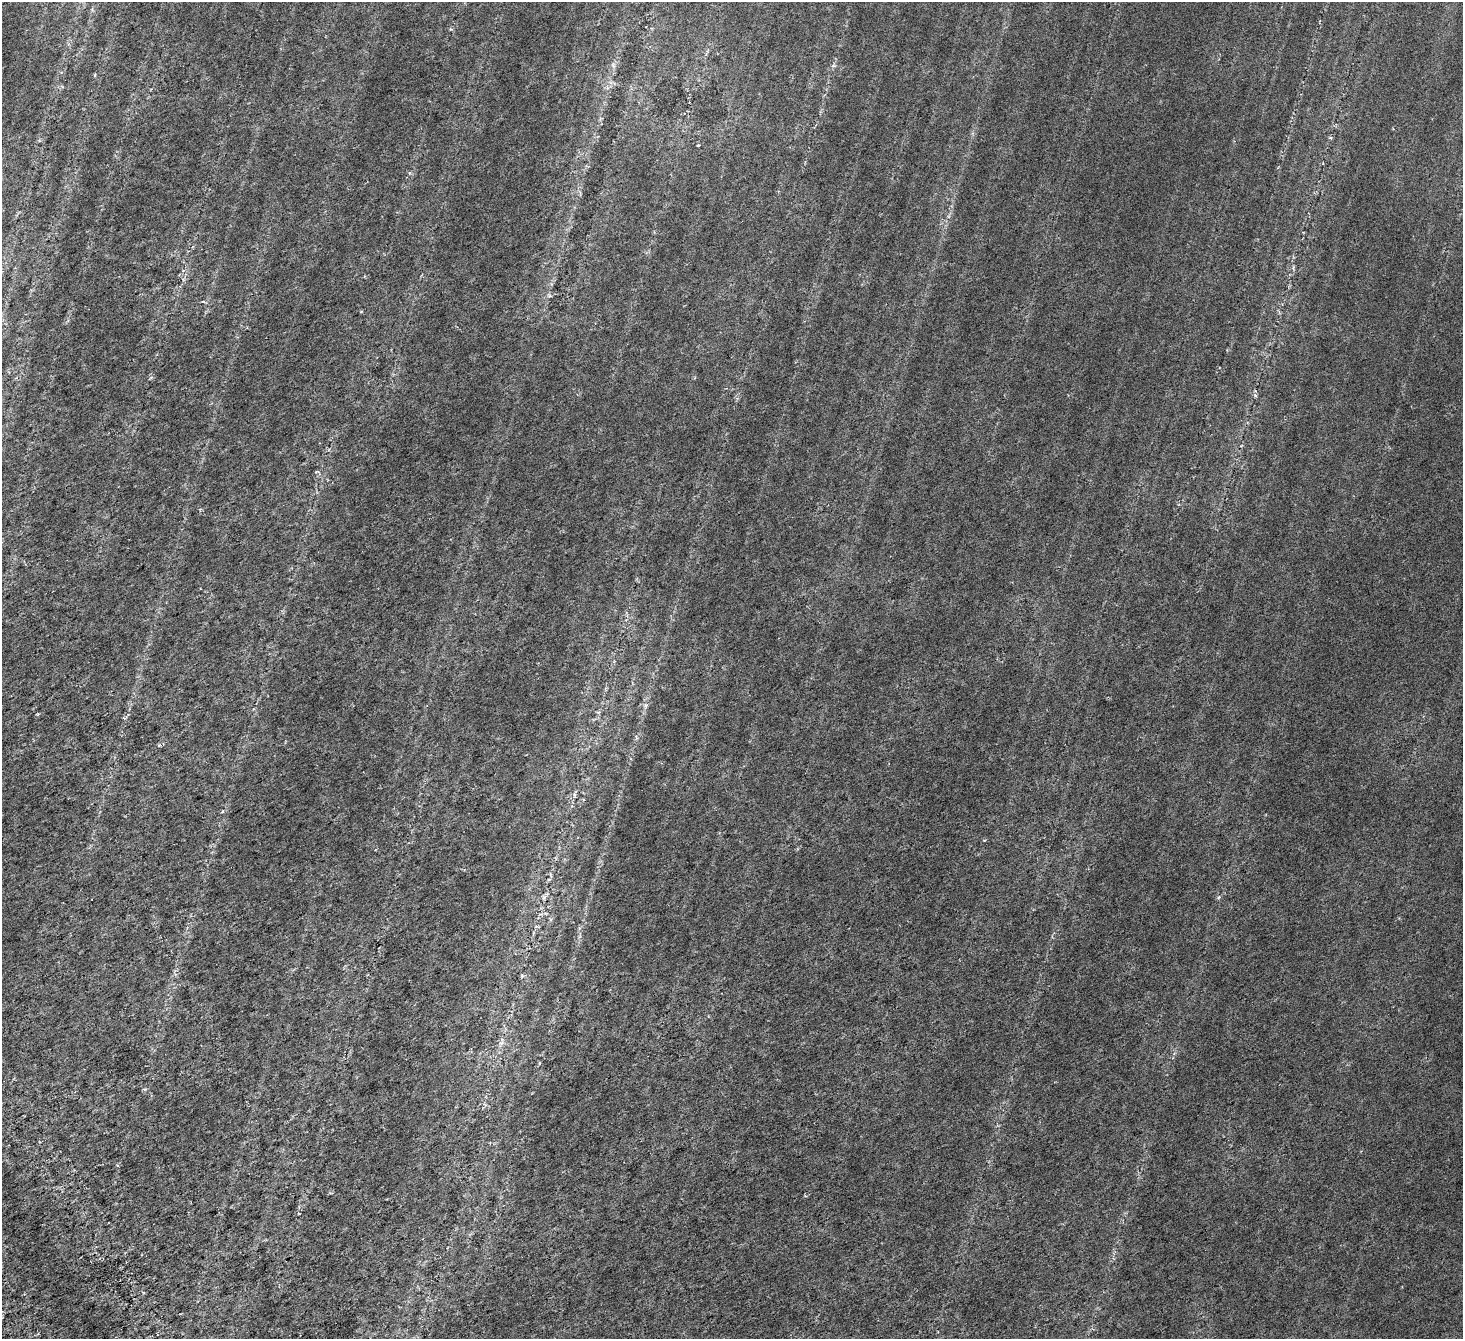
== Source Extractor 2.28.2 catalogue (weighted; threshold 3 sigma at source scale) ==
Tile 7 of 4 x 4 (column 3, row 2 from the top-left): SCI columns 3088-4548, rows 3011-4347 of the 6180 x 6078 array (HDU 1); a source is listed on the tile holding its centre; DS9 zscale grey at full resolution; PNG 1465 x 1341 px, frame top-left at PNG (2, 2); no overlay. Shown black and unused: <1% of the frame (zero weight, under 4 of 7 exposures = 11% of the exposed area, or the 3 px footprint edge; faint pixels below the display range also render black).
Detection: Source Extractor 2.28.2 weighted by HDU 2 'WHT'; one run over the whole footprint, this tile lists its part. Background 0.00654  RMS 0.0052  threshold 0.0214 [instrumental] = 3 sigma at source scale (4.09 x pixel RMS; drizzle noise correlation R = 1.36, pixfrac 0.8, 0.0396/0.0396 arcsec/px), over >= 5 px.
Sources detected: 11; all 11 listed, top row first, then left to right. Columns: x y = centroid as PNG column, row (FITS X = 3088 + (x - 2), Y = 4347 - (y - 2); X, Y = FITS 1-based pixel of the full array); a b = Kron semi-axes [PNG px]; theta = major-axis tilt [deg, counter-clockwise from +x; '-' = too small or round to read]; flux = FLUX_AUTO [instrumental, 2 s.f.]
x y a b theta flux
95 75 5 3 - 0.41
1330 137 6 3 -19 0.52
698 145 4 2 - 0.35
203 301 5 3 - 0.53
1255 395 6 5 - 0.71
645 705 9 5 -84 1.4
574 795 7 4 90 0.84
544 897 7 4 19 0.95
1219 897 6 3 70 0.57
522 976 5 4 - 0.61
144 1089 6 3 -17 0.56
Unlisted compact peaks at least as high as the median listed source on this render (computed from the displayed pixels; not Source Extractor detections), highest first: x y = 159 745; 451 29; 834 66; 984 840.